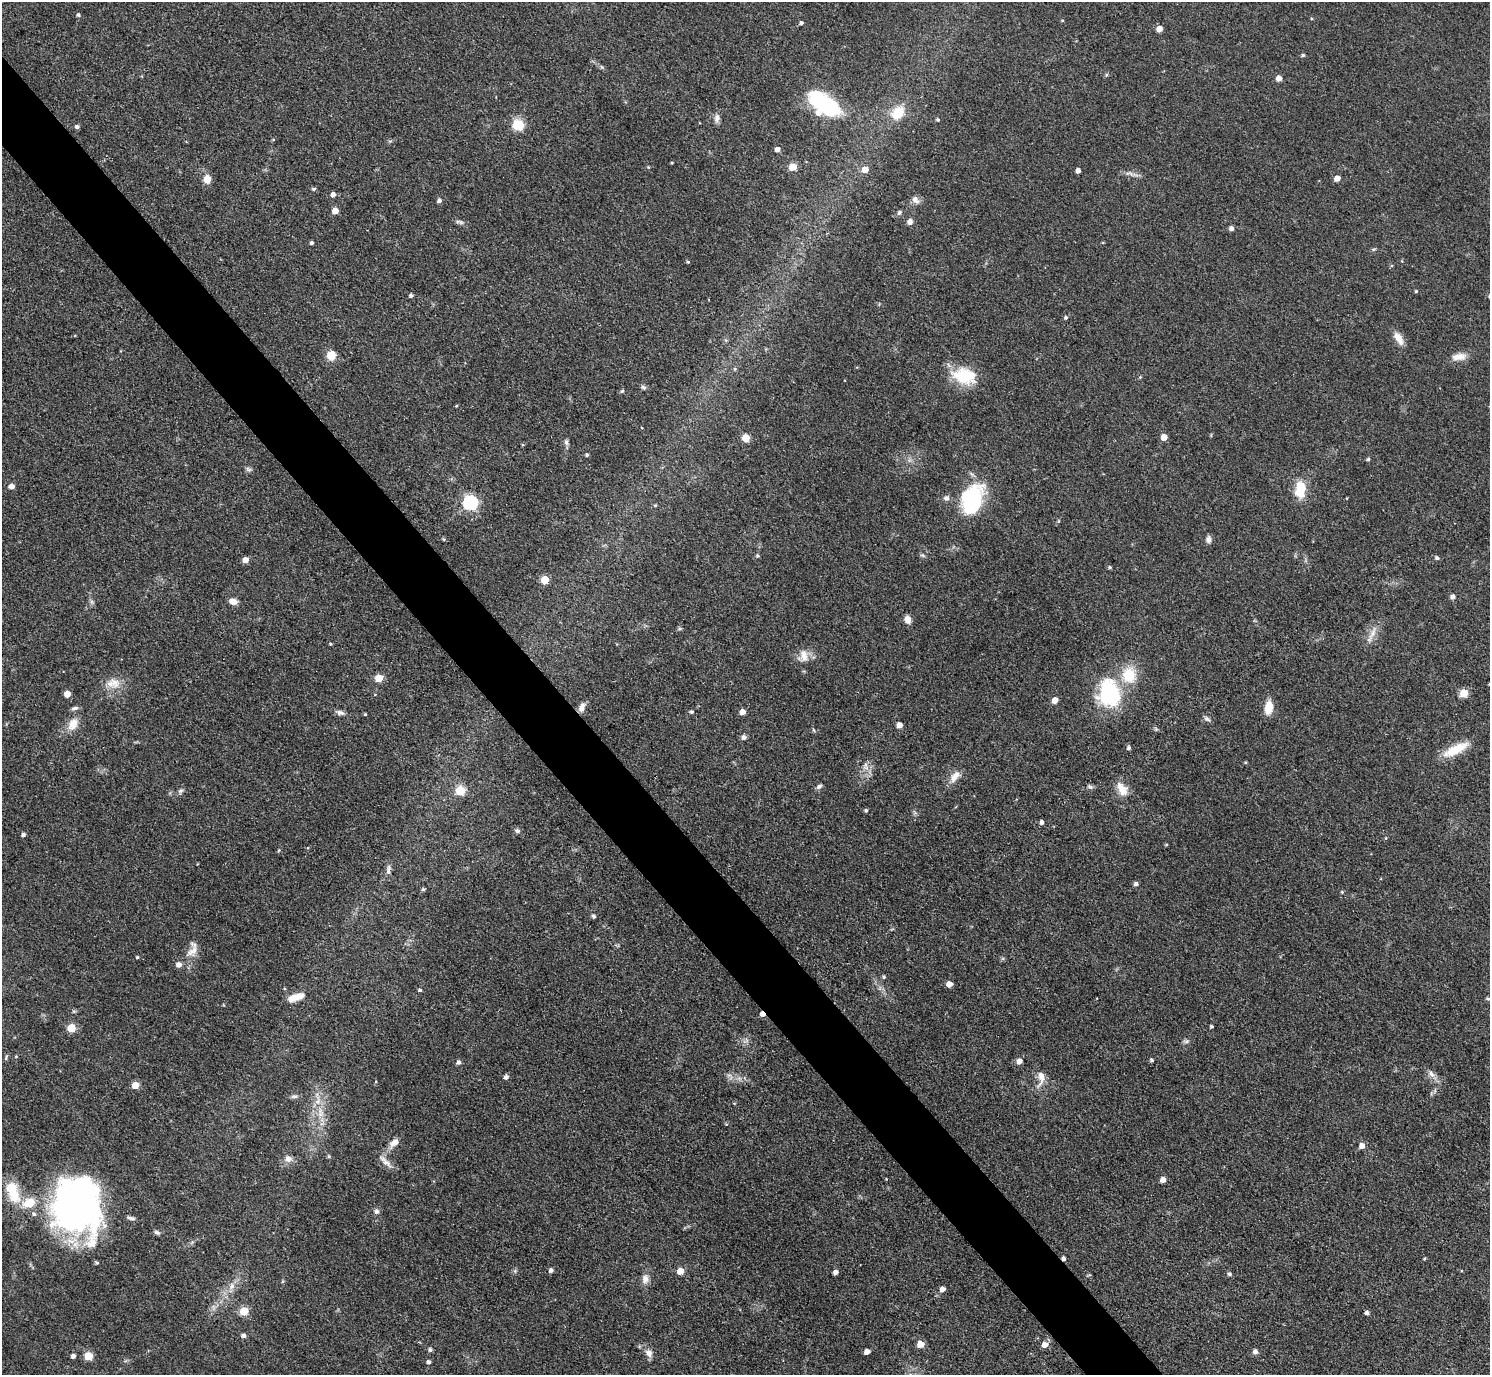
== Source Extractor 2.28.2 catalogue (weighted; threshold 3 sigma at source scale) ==
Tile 11 of 4 x 4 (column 3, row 3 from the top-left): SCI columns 2977-4464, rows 1672-3044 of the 5953 x 5949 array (HDU 1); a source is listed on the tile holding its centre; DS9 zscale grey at full resolution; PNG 1492 x 1377 px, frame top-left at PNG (2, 2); no overlay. Shown black and unused: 5% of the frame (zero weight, under 3 of 4 exposures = <1% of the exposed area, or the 3 px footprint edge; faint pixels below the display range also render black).
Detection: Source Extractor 2.28.2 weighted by HDU 2 'WHT'; one run over the whole footprint, this tile lists its part. Background 0.0648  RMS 0.0054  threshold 0.0241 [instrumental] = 3 sigma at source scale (4.5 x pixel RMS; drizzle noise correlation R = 1.50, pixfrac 1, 0.05/0.05 arcsec/px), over >= 5 px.
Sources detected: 173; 1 too faint to see at this stretch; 1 cosmic-ray / hot-pixel residue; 1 long thin detection or spike segment (spike, bleed or trail) — not listed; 6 inside a brighter listed object's ellipse — not listed separately; the other 164 listed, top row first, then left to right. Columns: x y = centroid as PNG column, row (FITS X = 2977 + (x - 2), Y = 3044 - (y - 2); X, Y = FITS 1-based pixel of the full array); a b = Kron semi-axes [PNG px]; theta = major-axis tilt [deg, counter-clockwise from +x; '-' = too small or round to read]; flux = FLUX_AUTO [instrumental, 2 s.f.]
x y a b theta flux
78 15 4 4 - 1
1062 20 4 4 - 0.53
801 23 4 4 - 1.2
1159 29 5 4 - 5.6
1303 55 4 4 - 0.95
602 67 6 4 -70 0.72
1106 75 6 4 71 0.71
1279 78 5 5 - 4.6
824 104 37 17 -32 50
898 113 18 13 47 12
717 118 12 7 79 2.4
938 119 4 4 - 0.88
518 125 15 12 -26 9.9
77 126 6 5 - 1.3
777 149 5 5 - 2.4
793 167 5 5 - 12
865 169 5 5 - 6.1
1078 170 4 4 - 2.4
1135 175 16 4 -5 2.2
1337 178 5 4 - 4.7
207 179 8 7 - 6
314 189 5 4 - 0.97
333 194 5 5 - 2.5
915 200 13 8 -51 2.9
439 201 5 4 - 1.6
335 211 5 5 - 7.1
899 212 7 6 - 1.3
461 222 9 5 -24 1.4
910 222 5 5 - 3.4
1231 228 6 5 - 1.7
311 243 4 4 - 1.1
1374 249 6 4 40 0.72
688 262 4 4 - 0.78
1416 291 4 4 - 0.64
411 295 4 4 - 1.1
1066 317 5 5 - 0.91
1398 338 17 8 -59 5.5
331 355 11 10 - 6.4
1459 357 20 9 5 5.3
735 369 5 5 - 0.84
964 376 31 20 -15 20
1140 377 4 4 - 0.55
643 387 7 5 -20 1.2
622 391 5 4 - 0.7
456 406 5 3 - 0.46
1164 437 5 5 - 7.3
746 438 5 5 - 13
566 442 9 6 -89 1.5
587 455 4 4 - 0.9
1368 459 5 4 - 0.98
248 469 9 5 -19 1.3
11 486 5 5 - 3.5
1300 489 17 10 85 16
946 498 8 7 - 1.8
972 499 33 21 67 46
470 502 6 6 - 99
655 505 6 3 -17 0.55
1058 521 6 4 88 0.6
1208 539 9 6 84 2
922 555 7 4 -30 0.95
757 556 6 5 - 0.77
1437 558 6 5 - 1.3
246 560 5 5 - 3.7
1110 567 5 4 - 0.79
545 580 5 5 - 15
1453 597 5 5 - 2.5
233 601 9 6 -14 3.9
92 602 7 5 -89 1.2
908 620 9 6 -70 3.7
1372 635 29 6 64 4.6
330 644 5 3 - 0.48
803 656 19 14 90 6.6
379 678 5 5 - 12
113 683 20 14 -5 7.7
1489 684 4 3 - 0.38
1109 693 34 26 -81 44
1464 693 5 5 - 18
67 694 5 5 - 5.8
1055 700 5 5 - 5.7
582 707 12 7 68 3.3
1269 707 15 8 82 8.5
692 712 5 5 - 0.93
742 712 5 4 - 4.6
340 713 11 6 -11 2
365 714 3 3 - 0.56
1207 719 10 4 -32 1.3
73 724 18 12 63 7
899 725 5 4 - 4.9
743 737 7 7 - 1.5
1128 748 4 4 - 1.3
1455 749 32 10 27 13
1246 762 5 3 - 0.49
866 767 10 6 -35 2.6
955 776 18 9 48 5.3
819 786 9 5 34 1.4
1090 787 7 5 -21 1.2
1122 789 19 11 -61 6.8
180 791 8 6 50 1.4
460 791 5 5 - 25
866 810 4 4 - 0.81
1042 822 5 4 - 1.6
517 831 7 6 - 1.4
23 835 5 4 - 1.3
1386 838 5 3 - 0.5
279 850 5 3 - 0.5
388 869 15 6 81 2.4
1136 884 5 5 - 1.5
423 889 5 4 - 0.87
1342 892 4 4 - 0.6
594 916 5 4 - 1.4
192 951 22 11 42 5.7
137 957 4 4 - 0.61
884 977 4 4 - 0.95
949 984 5 4 - 5.3
420 990 4 4 - 0.99
296 997 20 8 19 6.7
1488 998 5 3 - 0.61
224 1005 4 3 - 0.39
762 1014 5 4 - 3.3
1211 1026 3 3 - 0.82
71 1028 6 6 - 13
746 1041 10 4 13 1.4
1186 1041 9 5 8 1.3
16 1056 5 3 - 0.49
6 1057 8 4 65 0.83
1152 1060 5 4 - 1.1
1019 1061 5 5 - 4.1
458 1062 5 5 - 1.7
1431 1074 12 8 -50 3.1
506 1077 5 5 - 1.7
1041 1077 22 10 85 6.4
135 1085 5 5 - 8.8
294 1096 11 5 5 1.4
320 1114 13 8 56 4.9
394 1143 14 8 41 4.5
1362 1146 5 5 - 4
288 1159 10 9 - 3.4
385 1161 24 7 -44 4.1
886 1179 3 3 - 0.38
1163 1180 5 5 - 3.8
13 1192 29 14 -70 16
77 1206 56 45 -84 230
376 1211 7 7 - 1.8
157 1232 8 5 -23 1.3
97 1263 5 4 - 0.85
551 1270 5 5 - 1.9
680 1271 5 5 - 8.6
835 1272 4 4 - 2.4
1229 1274 5 5 - 1.1
645 1279 13 9 87 3.7
232 1286 11 6 60 3.1
942 1289 5 4 - 3.2
244 1311 5 5 - 16
1367 1313 5 4 - 1.6
244 1336 5 5 - 1.9
920 1344 5 5 - 9.6
1045 1345 6 5 - 4.6
430 1350 5 5 - 1.3
1255 1351 7 6 - 1.7
867 1352 5 4 - 3.7
649 1353 12 8 -54 3.4
73 1356 4 4 - 2
88 1356 5 5 - 17
428 1362 5 4 - 1.5
Overlapping masked pixels (flux is a lower limit): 1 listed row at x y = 762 1014
Isophote crosses this tile's border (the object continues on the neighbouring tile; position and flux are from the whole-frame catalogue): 1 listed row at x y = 1489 684